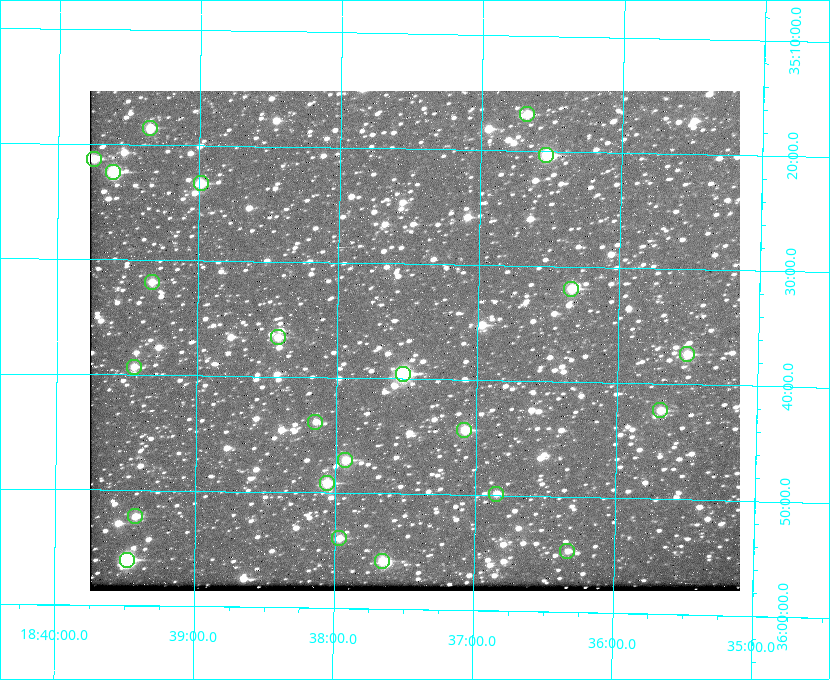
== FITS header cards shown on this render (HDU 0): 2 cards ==
NAXIS1  =                  650 / Width of table row in bytes
NAXIS2  =                  500 / Number of rows in table

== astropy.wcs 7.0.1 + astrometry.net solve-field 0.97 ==
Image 650 x 500 px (HDU 0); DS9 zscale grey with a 90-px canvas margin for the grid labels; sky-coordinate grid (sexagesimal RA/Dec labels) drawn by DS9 from the SOLVED WCS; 23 Tycho-2 reference stars matched to detected sources circled (green)
Header WCS: none
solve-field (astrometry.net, Tycho-2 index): SOLVED blind (the file carries no WCS)
Solved WCS: RA---TAN-SIP/DEC--TAN-SIP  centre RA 18:37:27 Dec +35:37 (279.36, +35.61 deg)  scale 5.22 arcsec/px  FOV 56.5' x 43.4'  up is +179 deg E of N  parity flipped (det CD > 0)
(file carries no celestial WCS; the grid is the blind solution)
Tycho-2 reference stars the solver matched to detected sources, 23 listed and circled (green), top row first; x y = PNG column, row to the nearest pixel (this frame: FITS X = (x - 90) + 1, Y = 500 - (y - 91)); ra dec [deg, ICRS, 3 dp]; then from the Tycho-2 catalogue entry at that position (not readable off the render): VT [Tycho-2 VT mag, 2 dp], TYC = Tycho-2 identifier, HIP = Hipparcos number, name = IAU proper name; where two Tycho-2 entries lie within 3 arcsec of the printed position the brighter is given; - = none
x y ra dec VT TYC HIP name
527 114 279.169 +35.281 10.53 2645-756-1 - -
150 128 279.838 +35.309 10.90 2645-842-1 - -
546 155 279.134 +35.339 9.91 2645-980-1 - -
94 159 279.936 +35.355 10.62 2645-481-1 - -
113 172 279.902 +35.373 9.13 2645-567-1 - -
201 183 279.747 +35.388 10.29 2645-648-1 - -
152 282 279.832 +35.532 10.61 2645-711-1 - -
571 289 279.085 +35.532 9.84 2645-710-1 - -
278 337 279.606 +35.610 10.50 2645-565-1 - -
687 354 278.877 +35.623 10.37 2632-1282-1 - -
134 367 279.862 +35.655 10.83 2649-120-1 - -
403 374 279.382 +35.660 8.88 2649-136-1 91311 -
660 410 278.922 +35.705 10.37 2636-96-1 - -
315 422 279.537 +35.731 11.00 2649-31-1 - -
464 430 279.271 +35.739 10.27 2649-22-1 - -
345 460 279.483 +35.786 9.96 2649-1276-1 - -
327 483 279.516 +35.819 10.07 2649-1464-1 - -
496 494 279.212 +35.831 10.99 2649-1529-1 - -
135 516 279.857 +35.871 10.88 2649-1588-1 - -
339 538 279.492 +35.899 10.86 2649-1492-1 - -
567 551 279.083 +35.912 11.42 2649-1448-1 - -
127 560 279.871 +35.934 9.15 2649-1364-1 91485 -
382 561 279.414 +35.931 10.32 2649-1381-1 - -